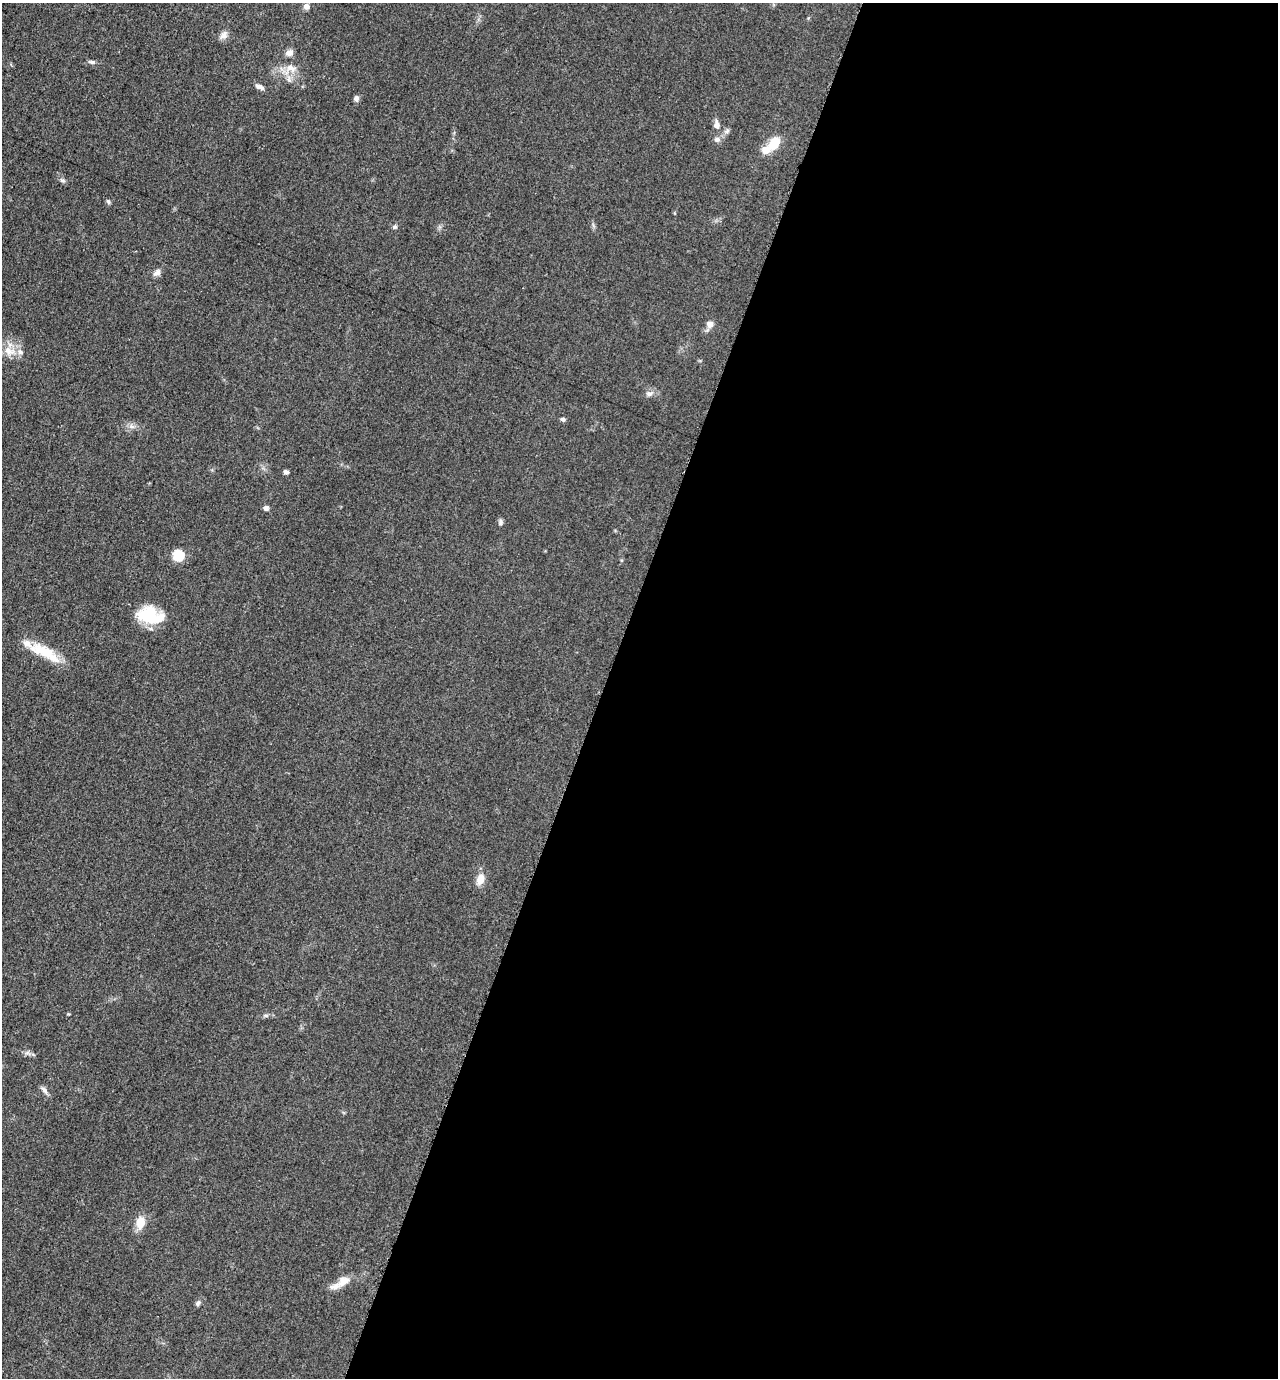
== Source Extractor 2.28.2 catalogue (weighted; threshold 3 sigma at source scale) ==
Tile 12 of 4 x 4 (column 4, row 3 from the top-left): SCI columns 4106-5381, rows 1387-2762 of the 5530 x 5520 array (HDU 1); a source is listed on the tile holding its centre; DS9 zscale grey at full resolution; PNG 1280 x 1380 px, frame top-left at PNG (2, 3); no overlay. Shown black and unused: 53% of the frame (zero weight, under 3 of 5 exposures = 1% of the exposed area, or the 3 px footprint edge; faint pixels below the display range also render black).
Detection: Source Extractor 2.28.2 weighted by HDU 2 'WHT'; one run over the whole footprint, this tile lists its part. Background 0.0497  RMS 0.0056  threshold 0.025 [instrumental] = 3 sigma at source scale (4.5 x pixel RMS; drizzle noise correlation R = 1.50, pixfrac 1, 0.05/0.05 arcsec/px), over >= 5 px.
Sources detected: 39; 1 inside a brighter object's white glare — not listed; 5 inside a brighter listed object's ellipse — not listed separately; the other 33 listed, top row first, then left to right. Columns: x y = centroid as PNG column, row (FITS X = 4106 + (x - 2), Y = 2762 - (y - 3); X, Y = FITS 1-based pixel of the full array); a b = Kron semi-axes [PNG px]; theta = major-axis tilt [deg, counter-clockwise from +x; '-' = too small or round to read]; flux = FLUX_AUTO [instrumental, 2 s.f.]
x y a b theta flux
306 6 7 7 - 2.3
223 35 13 7 55 2.7
289 53 10 7 24 2.8
92 62 9 5 -5 1.3
291 68 15 9 -30 5.1
289 80 8 5 -45 1.5
259 87 11 5 -26 2.5
356 98 7 6 - 1.9
717 125 12 7 -85 2.8
727 131 8 5 45 1.4
717 139 8 7 - 1.9
774 143 17 11 57 9.8
62 180 8 6 -28 1.3
108 202 7 5 -50 0.94
395 227 6 5 - 1
157 272 11 7 37 2.3
710 324 9 8 - 3.1
9 351 18 9 -19 6.2
649 394 9 6 -1 1.9
563 419 6 5 - 1.2
132 427 7 4 -19 1.4
286 472 5 5 - 1.5
266 508 5 5 - 2
500 522 9 5 -75 1.4
178 555 9 9 - 13
148 615 24 19 6 20
44 651 39 14 -21 16
480 879 13 9 71 5.4
266 1016 7 4 -1 1
44 1090 13 5 -49 1.9
140 1222 15 10 78 7.2
343 1281 20 11 35 5.8
198 1303 7 5 55 1.4